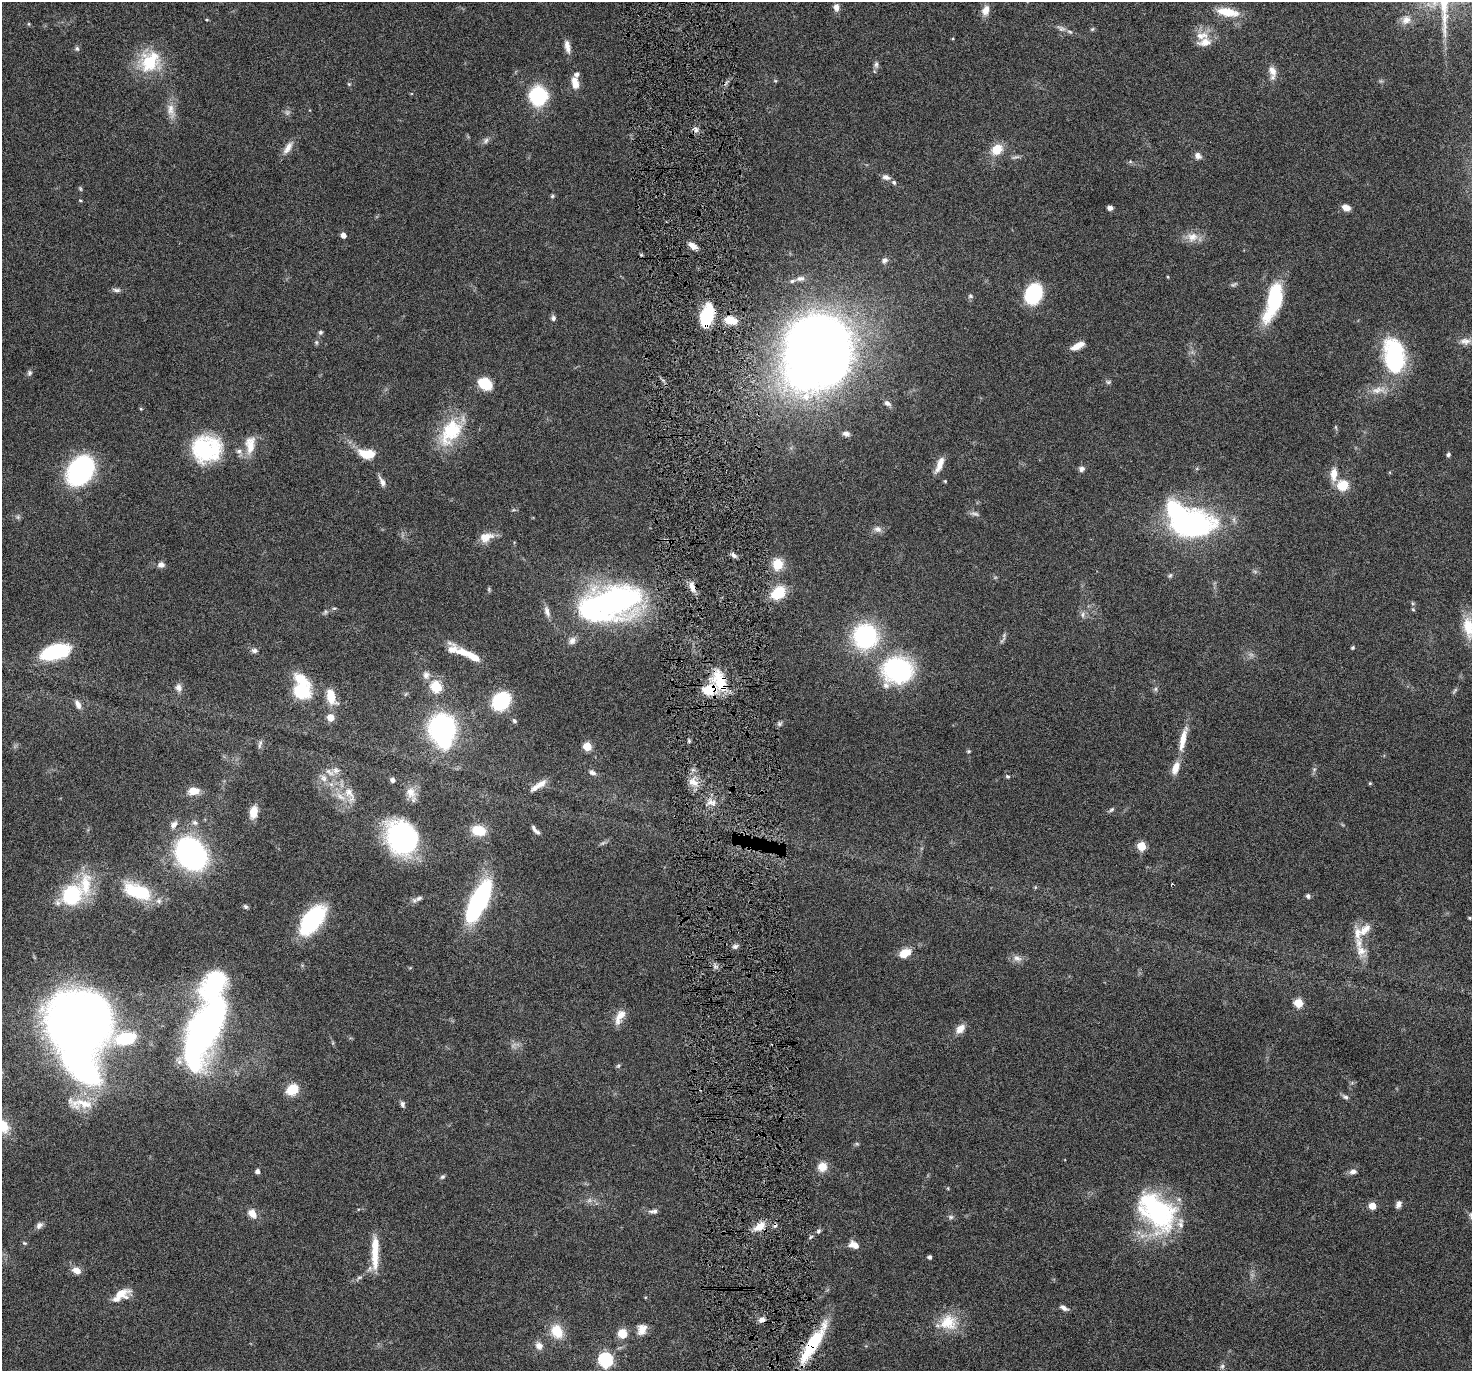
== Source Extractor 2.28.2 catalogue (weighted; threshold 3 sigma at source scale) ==
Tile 5 of 3 x 3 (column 2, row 2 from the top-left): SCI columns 1471-2940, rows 1484-2852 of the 4410 x 4337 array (HDU 1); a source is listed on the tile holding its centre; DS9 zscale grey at full resolution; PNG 1474 x 1373 px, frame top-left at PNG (2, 2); no overlay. Shown black and unused: <1% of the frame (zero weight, under 4 of 8 exposures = <1% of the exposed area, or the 3 px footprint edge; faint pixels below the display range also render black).
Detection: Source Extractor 2.28.2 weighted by HDU 2 'WHT'; one run over the whole footprint, this tile lists its part. Background 0.0647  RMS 0.0041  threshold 0.017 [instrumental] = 3 sigma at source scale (4.09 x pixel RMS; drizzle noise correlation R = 1.36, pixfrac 0.8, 0.05/0.05 arcsec/px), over >= 5 px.
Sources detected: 228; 6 too faint to see at this stretch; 9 inside a brighter object's white glare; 2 cosmic-ray / hot-pixel residue — not listed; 17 inside a brighter listed object's ellipse — not listed separately; the other 194 listed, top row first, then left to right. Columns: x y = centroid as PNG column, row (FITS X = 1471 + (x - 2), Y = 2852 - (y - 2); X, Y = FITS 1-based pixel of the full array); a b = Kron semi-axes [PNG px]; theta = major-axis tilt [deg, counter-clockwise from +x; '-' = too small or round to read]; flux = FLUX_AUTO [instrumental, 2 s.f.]
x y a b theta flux
836 7 8 6 -83 2.3
986 10 13 9 72 3.1
1227 12 27 9 -9 8.3
207 20 5 3 - 0.35
1406 20 13 11 34 3
29 24 5 3 - 0.39
1061 28 14 7 -25 1.9
1092 29 6 5 - 0.53
1202 36 20 11 5 5.4
567 46 17 6 -77 2.7
77 48 7 5 -63 0.73
149 62 28 27 - 18
876 64 10 6 89 1.2
1272 71 15 9 -66 3.3
775 81 5 3 - 0.4
575 83 16 9 -78 3.9
349 84 5 4 - 0.44
538 96 15 15 - 31
171 110 23 9 -81 4.4
696 129 8 6 -90 1.3
486 141 10 6 51 1.2
288 148 19 8 57 3.1
997 149 14 11 44 6.6
1198 156 10 8 -40 1.7
886 177 10 6 -17 1.8
894 182 6 5 - 0.82
80 189 7 4 -70 0.5
552 196 6 5 - 0.57
80 201 4 4 - 0.46
1110 208 6 5 - 1.3
1346 208 10 7 -15 2.6
343 235 5 4 - 2.5
1192 237 16 13 19 4.4
692 246 12 7 -41 2.5
884 260 9 7 39 1.5
1168 277 4 3 - 0.37
800 279 11 6 10 1.4
1234 284 10 4 30 0.78
116 290 12 5 -7 1.2
1033 294 16 12 66 33
970 296 7 5 -16 0.76
1274 300 37 13 73 34
707 316 22 11 75 17
553 318 6 6 - 1.1
730 320 13 7 -19 6.5
320 332 6 5 - 0.69
1465 341 16 9 -5 2.7
316 342 7 5 -78 0.63
1077 346 16 6 27 3.9
1394 357 36 20 -81 43
815 360 50 43 31 330
29 373 8 6 65 0.91
1108 382 7 6 - 0.74
485 384 11 8 -33 15
1378 390 21 9 12 4.4
887 403 11 7 -34 1.6
141 409 5 3 - 0.41
1335 427 6 4 -89 0.47
451 432 37 22 58 21
846 434 9 6 -12 1.5
250 445 25 13 87 6.5
206 449 33 29 7 33
364 454 14 10 -33 5.7
1448 454 5 5 - 0.69
940 465 20 6 66 4
1082 469 7 7 - 1.3
80 471 29 20 57 56
382 481 15 6 -63 2
945 481 4 4 - 0.41
1343 485 16 15 - 6.6
513 510 6 4 17 0.51
18 517 6 6 - 0.78
1195 524 41 25 9 74
878 529 11 8 -14 1.8
486 537 18 11 18 4.7
734 555 8 5 -49 1.2
778 564 14 12 84 6.3
161 565 8 7 - 1.9
1170 575 7 5 62 0.64
692 587 14 7 -67 2.9
489 589 7 4 90 0.52
778 593 14 11 44 12
615 600 57 36 4 97
1413 610 5 3 - 0.39
547 611 16 7 -72 2.2
325 612 7 5 48 0.74
1083 615 9 4 89 1
1468 627 28 12 -81 8.5
865 636 19 19 - 53
572 641 11 8 54 1.9
1353 648 4 4 - 0.53
254 650 8 6 -10 1.4
453 650 17 14 -55 4.1
55 652 29 14 16 28
473 657 17 7 -30 5.1
897 670 25 22 14 58
426 675 11 9 -83 2.1
720 682 29 13 -70 13
179 687 11 8 -77 2
436 687 6 5 - 28
1155 689 6 5 - 0.75
709 690 17 11 8 9.2
1455 690 10 4 50 0.71
301 691 18 16 0 17
331 697 18 10 -73 7.7
501 701 19 15 47 22
78 704 12 7 -64 2.2
330 718 5 5 - 7.1
514 721 7 5 -47 0.77
780 724 8 5 54 0.81
442 727 18 16 25 74
1183 739 32 7 78 6.5
260 744 13 5 76 1.1
587 746 5 5 - 12
969 751 5 4 - 0.47
1314 769 6 4 -17 0.49
330 772 16 7 -32 2.6
592 773 8 6 -31 1.5
1007 776 6 5 - 0.71
324 778 11 8 -65 2.6
393 780 5 4 - 1.5
693 782 15 9 -26 3.7
1370 783 4 4 - 0.48
541 784 17 8 31 3.2
194 791 12 8 7 5
349 793 19 11 -53 5.3
411 793 17 13 -71 4.2
710 802 10 7 5 2.3
1112 810 8 5 36 0.74
253 812 13 8 79 5.2
195 823 8 6 -24 1.2
174 824 12 8 46 2
479 830 13 10 -13 9.1
535 830 12 4 -49 1.4
402 838 29 23 -62 68
1141 846 5 5 - 15
191 854 21 17 -50 130
1172 884 3 2 - 0.38
1035 887 5 3 - 0.4
138 891 34 16 -20 21
71 895 23 19 49 26
1308 896 6 5 - 1
419 898 12 6 24 1.5
479 901 29 10 63 110
246 907 7 5 -44 0.77
1470 918 3 3 - 0.43
313 920 29 15 53 43
1365 930 21 11 45 4.7
735 946 8 6 25 1.2
1361 951 15 14 - 4.6
904 953 12 8 28 6.2
1017 958 13 8 -21 2.2
1298 1003 5 5 - 16
620 1017 22 9 64 4.2
77 1021 40 36 -27 440
960 1029 13 8 47 3.3
201 1036 69 30 74 130
126 1038 25 12 10 21
618 1066 5 5 - 0.6
292 1090 13 10 37 8.1
1345 1097 9 6 -22 1.1
80 1104 39 13 -5 8.6
402 1104 8 5 -72 1
3 1126 19 14 -49 7.9
822 1167 10 9 - 5
257 1171 4 4 - 1.5
1353 1172 10 6 5 1.6
442 1177 6 5 - 0.76
948 1188 5 3 - 0.34
1398 1204 9 6 66 1.5
1372 1206 5 5 - 6.8
655 1211 8 7 - 1.1
1157 1212 48 34 -49 55
252 1213 11 8 -53 3.5
951 1217 8 6 -15 0.88
39 1225 9 7 45 1.5
759 1226 17 9 32 4.8
818 1231 7 5 50 0.82
24 1243 7 4 -25 0.51
854 1245 11 7 -16 3.2
375 1248 49 9 89 9.8
929 1257 4 3 - 1.1
76 1270 9 7 -28 3.5
120 1294 21 11 11 5.8
1064 1308 11 5 -26 1.5
762 1320 7 6 - 1.9
948 1322 24 22 -3 11
642 1329 13 10 67 3.7
557 1331 18 14 -62 8.5
622 1334 10 10 - 5.3
813 1343 55 12 58 22
539 1346 10 8 -57 2.5
605 1360 7 6 - 67
1222 1366 7 5 68 0.86
Overlapping masked pixels (flux is a lower limit): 6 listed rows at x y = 707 316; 692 587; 720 682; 709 690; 762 1320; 813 1343
Isophote crosses this tile's border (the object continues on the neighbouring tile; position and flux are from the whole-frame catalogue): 3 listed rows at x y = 1468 627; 77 1021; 3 1126